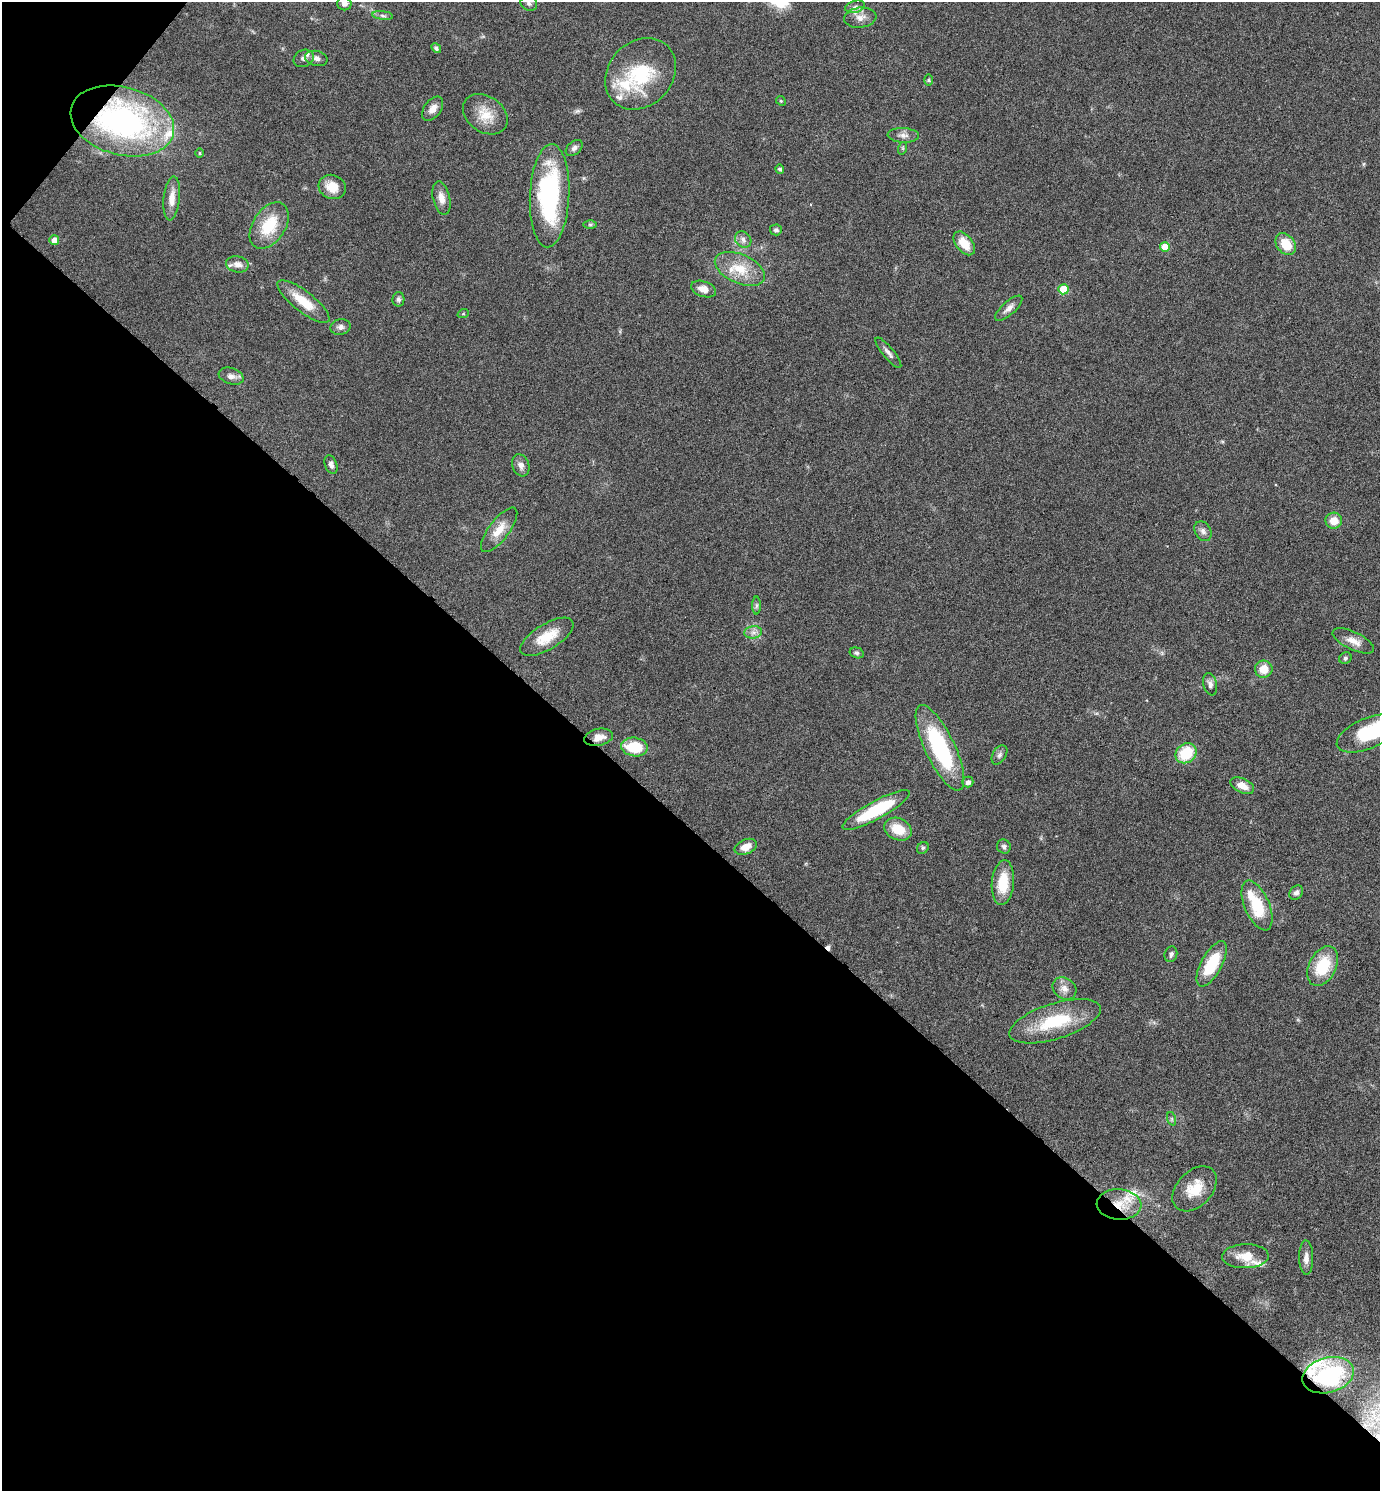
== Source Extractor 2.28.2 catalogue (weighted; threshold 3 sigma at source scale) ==
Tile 9 of 4 x 4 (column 1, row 3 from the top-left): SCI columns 156-1533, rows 1494-2982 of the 5964 x 5961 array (HDU 1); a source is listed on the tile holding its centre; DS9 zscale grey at full resolution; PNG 1382 x 1493 px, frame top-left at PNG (2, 2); each listed source drawn as its Kron ellipse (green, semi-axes under 4 px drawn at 4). Shown black and unused: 45% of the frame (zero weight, under 4 of 8 exposures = <1% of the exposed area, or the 3 px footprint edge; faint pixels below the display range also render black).
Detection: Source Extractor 2.28.2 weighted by HDU 2 'WHT'; one run over the whole footprint, this tile lists its part. Background 0.119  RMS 0.0051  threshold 0.0209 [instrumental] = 3 sigma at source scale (4.09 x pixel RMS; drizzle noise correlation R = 1.36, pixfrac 0.8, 0.05/0.05 arcsec/px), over >= 5 px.
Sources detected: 91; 1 cosmic-ray / hot-pixel residue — neither listed nor drawn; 8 inside a brighter listed object's ellipse — not listed separately; the other 82 listed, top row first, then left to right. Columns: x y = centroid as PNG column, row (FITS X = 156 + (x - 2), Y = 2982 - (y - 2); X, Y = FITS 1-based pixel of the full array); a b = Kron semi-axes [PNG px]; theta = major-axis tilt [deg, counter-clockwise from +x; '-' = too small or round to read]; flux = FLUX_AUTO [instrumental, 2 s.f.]
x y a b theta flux
529 3 8 7 - 1.5
344 4 7 6 - 2.1
855 7 10 6 15 1.6
383 16 10 4 -6 1.3
860 18 16 10 7 4.1
436 48 5 4 - 0.99
304 58 10 8 26 2.4
316 58 11 7 -13 2.5
641 74 39 32 46 34
928 80 6 4 90 0.58
781 101 5 4 - 0.51
433 109 13 8 53 3.9
485 114 24 18 -35 9.7
122 121 53 34 -15 130
903 135 16 7 -2 2.8
574 148 10 6 42 1.6
903 148 6 4 72 0.7
200 153 5 3 - 0.48
780 169 5 4 - 1.1
332 187 14 12 -24 7.5
550 196 52 19 87 67
172 198 22 8 84 5.1
441 198 17 8 -76 4
269 225 26 16 57 17
590 225 6 4 0 0.71
776 230 6 5 - 1.1
54 240 5 5 - 3.5
743 240 9 7 -45 2.1
964 243 14 8 -51 8.1
1286 244 12 9 -53 9.9
1165 247 5 5 - 8
237 264 11 8 -11 3.6
740 269 27 14 -23 13
704 289 13 7 -19 3.9
1063 289 5 5 - 12
398 299 7 6 - 1.2
304 302 32 10 -38 12
1009 308 17 6 42 2.7
463 314 6 3 19 0.46
340 327 10 7 12 2
888 353 19 5 -50 2.3
231 376 13 8 -18 2.5
331 465 10 6 -69 1.8
521 465 11 8 -69 2.5
1334 521 8 8 - 5.9
499 530 27 10 53 7.3
1203 531 10 8 -61 2
756 606 9 4 89 1.1
753 632 9 6 6 2.1
547 637 30 12 31 11
1353 641 22 9 -26 4.9
857 653 7 5 -15 1
1345 658 6 5 - 0.96
1264 669 9 8 - 6.7
1210 684 11 6 -77 1.9
1368 733 33 15 23 27
599 737 14 8 11 4.1
634 747 13 9 -8 16
940 748 47 15 -65 51
1186 753 11 9 40 16
999 755 10 6 58 1.6
968 782 5 5 - 2
1242 786 12 7 -25 4.7
876 810 38 9 29 26
898 829 14 10 -26 11
746 847 11 7 22 4.7
1004 847 7 6 - 1.3
923 848 6 5 - 0.75
1003 883 22 11 85 13
1296 893 8 6 49 1.6
1257 905 26 12 -67 18
1171 954 8 6 75 1.3
1212 964 25 10 61 19
1323 966 21 13 64 19
1064 989 13 10 -36 3.6
1055 1021 47 18 17 27
1172 1119 7 4 -71 0.79
1195 1189 26 17 46 12
1119 1204 22 15 -4 11
1245 1256 23 12 2 8.8
1306 1258 17 7 -89 3
1328 1375 26 17 15 46
Overlapping masked pixels (flux is a lower limit): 4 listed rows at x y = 122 121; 599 737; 1119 1204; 1328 1375
Isophote crosses this tile's border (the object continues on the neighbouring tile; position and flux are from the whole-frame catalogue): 3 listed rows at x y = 529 3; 344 4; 1368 733